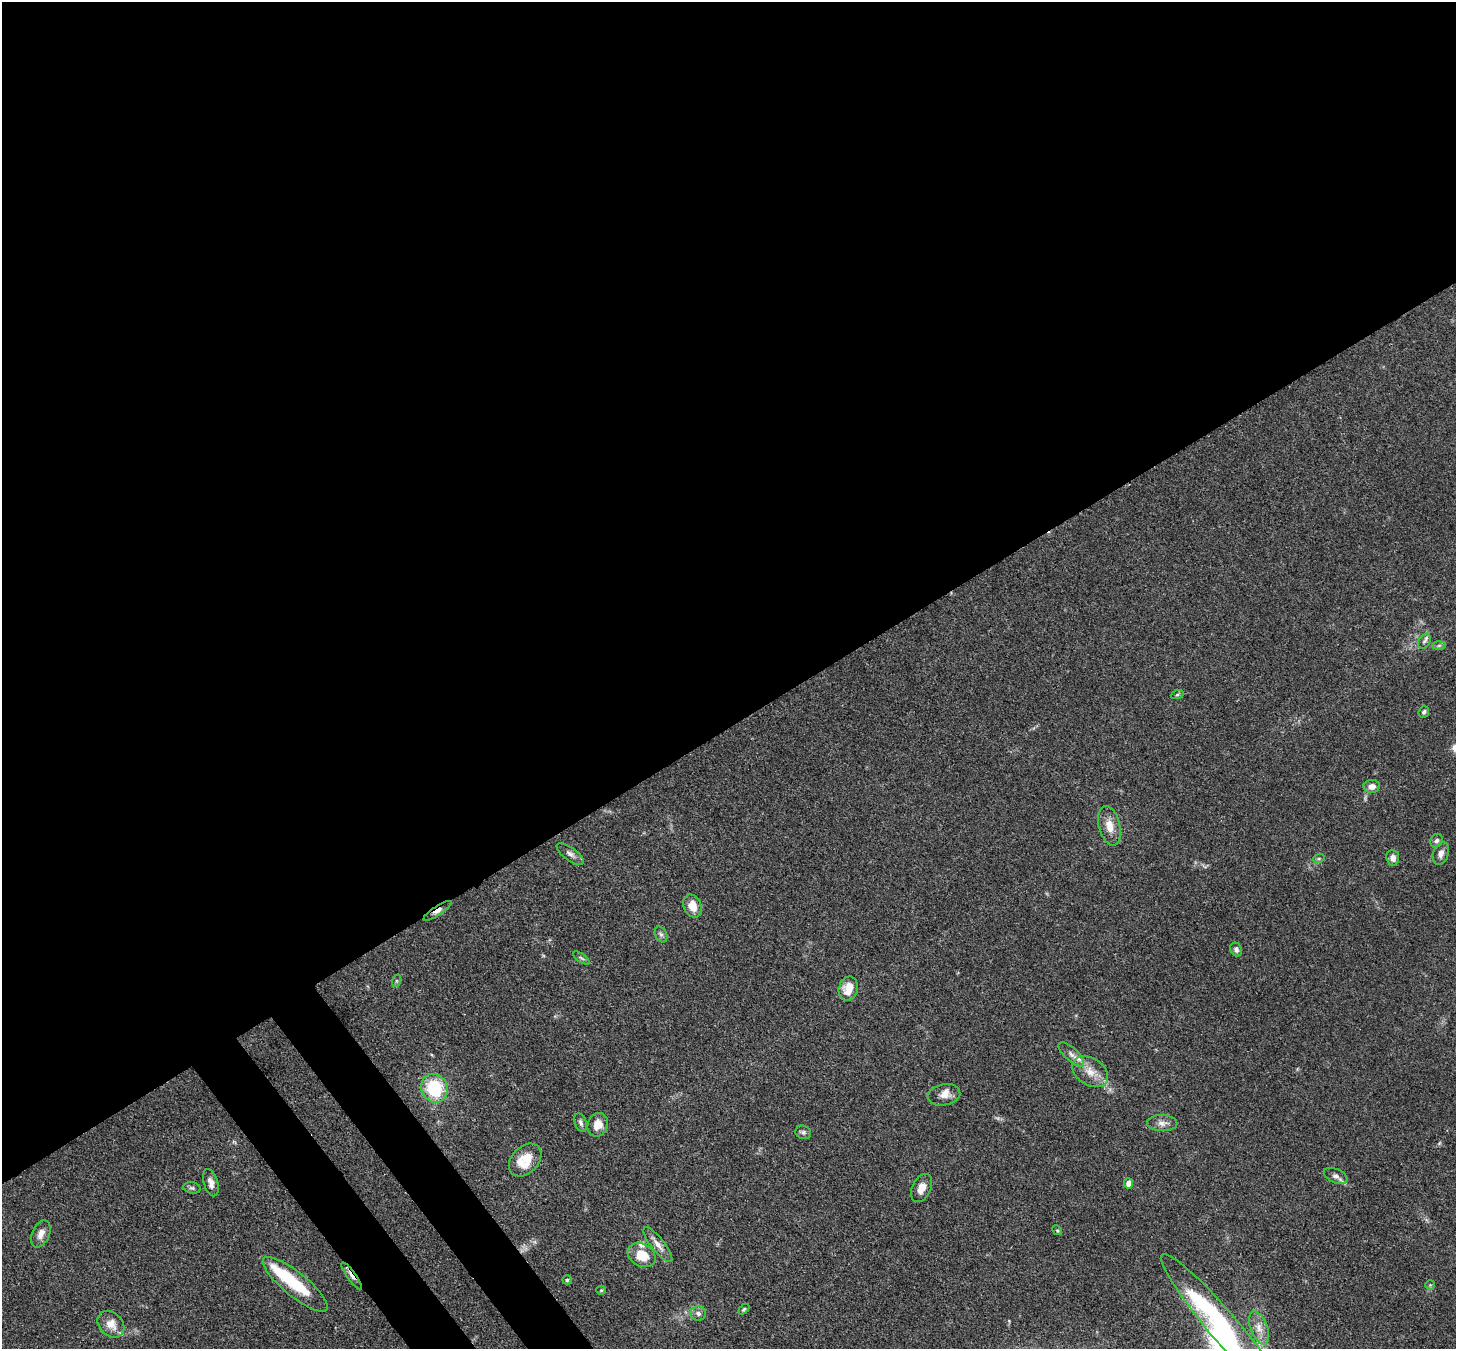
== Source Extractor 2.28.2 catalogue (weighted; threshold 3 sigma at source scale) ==
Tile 2 of 4 x 4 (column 2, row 1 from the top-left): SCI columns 1533-2986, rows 4253-5599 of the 5973 x 5945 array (HDU 1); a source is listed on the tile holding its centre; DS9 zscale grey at full resolution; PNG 1458 x 1351 px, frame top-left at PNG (2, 2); each listed source drawn as its Kron ellipse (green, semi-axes under 4 px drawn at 4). Shown black and unused: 56% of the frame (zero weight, under 3 of 4 exposures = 7% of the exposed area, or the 3 px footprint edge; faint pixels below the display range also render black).
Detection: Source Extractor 2.28.2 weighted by HDU 2 'WHT'; one run over the whole footprint, this tile lists its part. Background 0.154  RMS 0.0047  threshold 0.021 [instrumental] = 3 sigma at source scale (4.5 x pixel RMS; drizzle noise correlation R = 1.50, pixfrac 1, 0.05/0.05 arcsec/px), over >= 5 px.
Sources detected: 49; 2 inside a brighter object's white glare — neither listed nor drawn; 1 inside a brighter listed object's ellipse — not listed separately; the other 46 listed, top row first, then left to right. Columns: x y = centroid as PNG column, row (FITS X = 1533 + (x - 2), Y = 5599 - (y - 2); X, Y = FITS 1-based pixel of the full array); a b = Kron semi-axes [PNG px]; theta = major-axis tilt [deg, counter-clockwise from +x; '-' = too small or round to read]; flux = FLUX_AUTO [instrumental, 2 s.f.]
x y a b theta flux
1424 641 8 5 58 1.2
1439 645 7 4 1 0.8
1177 695 6 4 20 0.68
1424 712 6 5 - 0.92
1372 786 8 6 4 3
1109 826 20 10 -76 5.8
1437 841 7 6 - 1.3
1441 853 11 7 72 2.8
570 854 16 6 -36 2.3
1319 858 6 4 19 0.63
1393 858 8 6 -85 2.8
693 906 12 8 -65 6.4
437 911 16 4 33 2.1
661 934 8 5 -63 1.3
1236 949 7 5 -66 1.4
581 958 10 3 -34 0.86
396 981 6 4 71 0.64
848 989 12 9 74 6.8
1071 1054 16 6 -43 2.9
1090 1072 19 13 -33 7.1
434 1088 15 13 -60 25
944 1095 16 10 10 4.2
581 1123 9 5 -69 1.3
1162 1123 15 8 -2 2.9
598 1125 12 10 69 5.3
803 1132 8 6 -23 1.2
525 1160 19 13 46 10
1336 1176 12 7 -24 2
211 1183 14 7 -72 2.8
1129 1183 5 4 - 5.3
192 1188 9 5 -9 1.1
922 1188 15 9 64 4.7
1057 1230 5 4 - 0.63
41 1234 14 8 66 3.5
658 1245 21 6 -51 3.5
642 1255 15 11 -29 9.8
352 1276 16 4 -55 4
567 1280 5 4 - 0.83
295 1284 41 12 -39 22
1430 1285 5 5 - 0.57
601 1290 5 4 - 0.47
744 1309 6 4 45 0.65
698 1313 8 7 - 1.8
111 1324 15 11 -45 5.2
1223 1326 93 14 -50 88
1259 1328 17 8 -69 4.6
Overlapping masked pixels (flux is a lower limit): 2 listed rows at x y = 437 911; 352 1276
Isophote crosses this tile's border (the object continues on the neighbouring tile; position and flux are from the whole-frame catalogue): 1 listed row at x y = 1223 1326